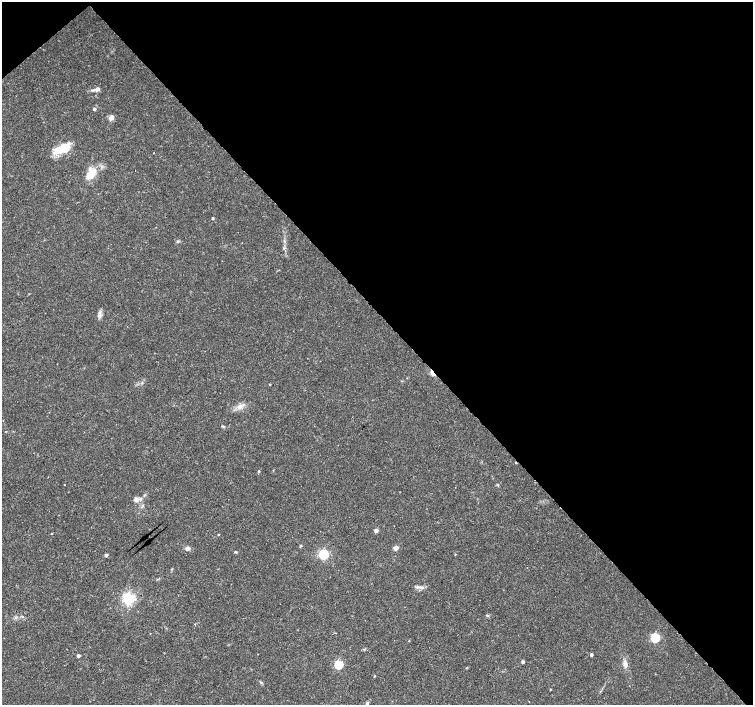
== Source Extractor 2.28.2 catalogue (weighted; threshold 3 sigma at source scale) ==
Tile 3 of 4 x 4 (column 3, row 1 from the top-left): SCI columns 3016-4517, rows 4434-5839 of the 6023 x 5990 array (HDU 1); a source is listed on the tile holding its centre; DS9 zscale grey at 2 x 2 block average (1 PNG px = mean of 2 x 2 image px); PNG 755 x 707 px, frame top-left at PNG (2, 2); no overlay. Shown black and unused: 46% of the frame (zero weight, under 3 of 4 exposures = <1% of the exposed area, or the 3 px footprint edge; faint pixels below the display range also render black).
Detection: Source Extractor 2.28.2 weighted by HDU 2 'WHT'; one run over the whole footprint, this tile lists its part. Background 0.0191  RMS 0.0019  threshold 0.00846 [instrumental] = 3 sigma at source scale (4.5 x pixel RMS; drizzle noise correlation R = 1.50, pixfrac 1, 0.0396/0.0396 arcsec/px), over >= 5 px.
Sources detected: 45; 1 cosmic-ray / hot-pixel residue — not listed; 2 inside a brighter listed object's ellipse — not listed separately; the other 42 listed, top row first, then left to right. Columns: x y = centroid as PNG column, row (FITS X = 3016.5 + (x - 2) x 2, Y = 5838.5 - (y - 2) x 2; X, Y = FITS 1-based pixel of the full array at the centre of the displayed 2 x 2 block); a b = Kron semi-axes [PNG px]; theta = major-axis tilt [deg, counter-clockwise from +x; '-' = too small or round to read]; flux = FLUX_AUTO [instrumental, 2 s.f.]
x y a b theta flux
97 89 3 3 - 2.5
93 90 6 3 22 0.77
94 109 3 3 - 1.2
111 117 6 5 - 1.9
59 150 19 8 32 8.6
154 153 2 2 - 0.33
91 174 17 9 47 6.3
213 218 2 2 - 0.54
178 241 4 3 - 0.54
99 316 6 4 52 1.2
432 373 6 4 -40 1.9
270 384 2 2 - 0.34
239 407 7 5 57 1.8
223 426 5 2 - 0.49
259 471 3 2 - 0.48
64 485 2 2 - 0.15
141 498 4 4 - 0.66
136 499 3 3 - 4.4
143 505 4 3 - 0.54
376 530 3 3 - 2.4
51 533 2 2 - 0.22
218 534 2 2 - 0.31
301 546 3 3 - 0.38
187 548 6 5 - 1.4
396 548 3 3 - 5.1
235 552 3 3 - 0.43
324 554 4 4 - 49
455 554 2 2 - 0.26
106 555 3 3 - 1
421 587 10 3 -4 1.5
128 599 4 4 - 96
487 615 4 2 - 0.42
655 638 4 3 - 34
258 654 2 2 - 0.15
591 654 2 2 - 1.1
78 656 3 2 - 1.4
523 662 3 2 - 1.2
339 664 3 3 - 29
625 664 7 5 -81 2.3
260 682 3 2 - 0.38
550 689 3 2 - 0.22
367 704 7 3 64 0.97
Overlapping masked pixels (flux is a lower limit): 1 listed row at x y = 432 373
Isophote crosses this tile's border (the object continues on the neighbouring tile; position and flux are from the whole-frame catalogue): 1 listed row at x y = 367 704